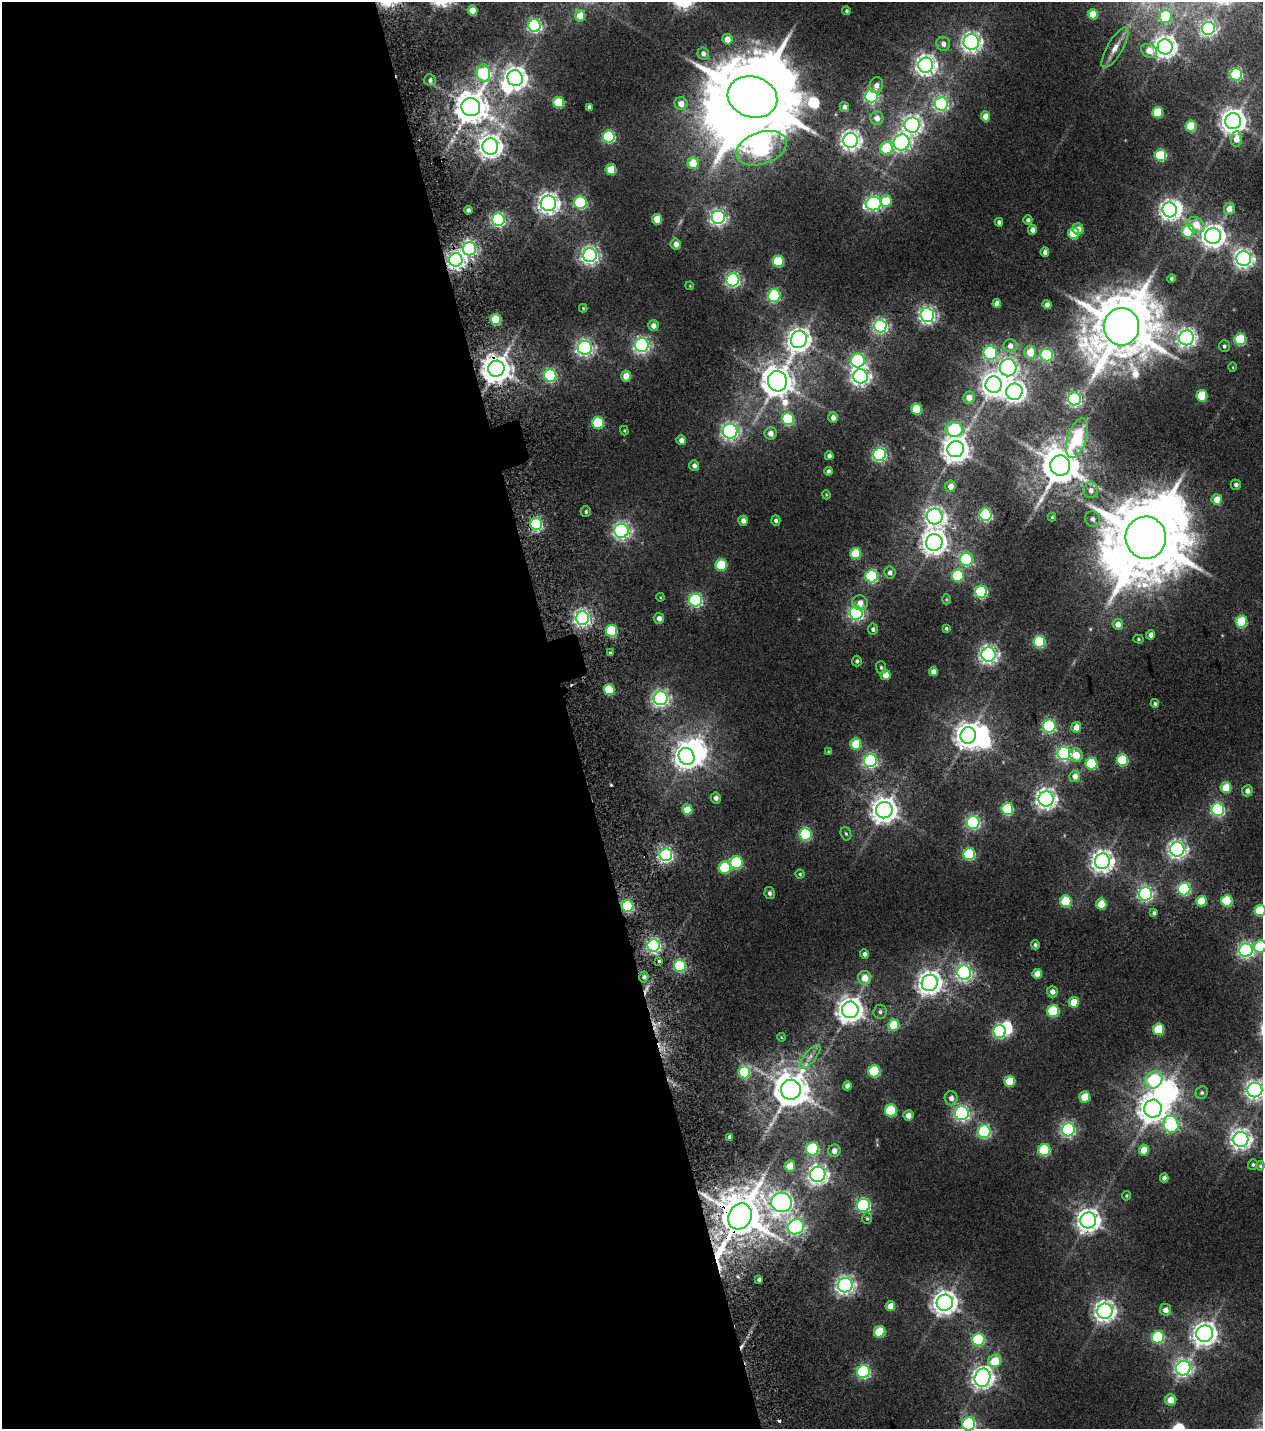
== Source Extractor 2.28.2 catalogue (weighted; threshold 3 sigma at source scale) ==
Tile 9 of 4 x 4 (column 1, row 3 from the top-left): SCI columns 304-1564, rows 1663-3089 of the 5576 x 6577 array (HDU 1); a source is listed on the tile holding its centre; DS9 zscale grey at full resolution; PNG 1265 x 1431 px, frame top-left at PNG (2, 2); each listed source drawn as its Kron ellipse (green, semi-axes under 4 px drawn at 4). Shown black and unused: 45% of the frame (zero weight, under 2 of 5 exposures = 17% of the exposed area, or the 3 px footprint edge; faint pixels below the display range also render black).
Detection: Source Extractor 2.28.2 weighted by HDU 2 'WHT'; one run over the whole footprint, this tile lists its part. Background 0.0109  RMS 0.0057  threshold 0.0257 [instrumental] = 3 sigma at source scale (4.5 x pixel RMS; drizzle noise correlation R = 1.50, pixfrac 1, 0.0396/0.0396 arcsec/px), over >= 5 px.
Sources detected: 296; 3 too faint to see at this stretch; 10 inside a brighter object's white glare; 3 cosmic-ray / hot-pixel residue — neither listed nor drawn; the other 280 listed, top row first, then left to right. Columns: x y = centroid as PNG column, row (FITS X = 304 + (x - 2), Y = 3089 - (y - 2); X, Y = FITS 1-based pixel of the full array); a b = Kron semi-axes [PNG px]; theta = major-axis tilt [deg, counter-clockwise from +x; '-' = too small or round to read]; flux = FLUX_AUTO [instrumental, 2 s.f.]
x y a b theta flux
472 10 5 5 - 6.9
846 11 4 3 - 0.95
1093 14 5 5 - 12
580 16 5 5 - 8.2
1166 16 6 6 - 39
535 26 6 6 - 120
1208 28 6 6 - 140
727 39 5 5 - 5.9
971 42 8 8 - 250
943 44 7 6 - 3
1165 47 7 7 - 380
1115 48 23 7 59 5
1149 51 8 6 -30 6.4
703 53 6 5 - 2.4
926 65 7 7 - 320
483 73 8 7 - 55
1236 74 6 6 - 71
515 78 8 7 - 410
430 80 6 5 - 1.7
876 85 8 6 70 3
871 96 6 6 - 97
752 97 25 20 -17 9200
559 102 6 5 - 22
681 104 7 6 - 4.7
941 104 6 6 - 130
471 107 9 9 - 1000
589 107 4 4 - 1.5
844 107 5 5 - 2
1158 112 5 5 - 23
985 116 5 4 - 6.5
877 118 7 6 - 4
1233 121 8 8 - 540
912 125 7 7 - 230
1191 126 5 5 - 22
609 137 6 6 - 63
1236 139 8 5 86 5.3
851 140 7 7 - 280
902 142 8 8 - 170
490 147 8 8 - 430
761 148 26 16 19 140
886 148 6 6 - 25
1161 155 6 5 - 42
693 163 6 5 - 12
611 170 5 5 - 15
886 201 6 5 - 18
548 203 8 7 - 330
580 203 6 6 - 60
874 203 8 7 - 140
1229 209 6 5 - 5.5
468 210 4 4 - 1.6
1170 210 7 7 - 280
718 217 7 7 - 160
657 219 5 5 - 11
498 220 6 6 - 96
1028 220 4 4 - 1.5
999 222 4 4 - 1.6
1196 225 9 7 -37 8.5
1078 229 6 5 - 4
1032 230 5 4 - 2.9
1188 231 6 6 - 31
1073 233 5 5 - 25
1213 236 8 8 - 440
676 244 5 5 - 3.7
469 249 6 6 - 130
1045 252 4 4 - 3.1
590 255 7 7 - 220
1244 259 7 7 - 250
456 260 6 6 - 250
778 261 5 5 - 27
1171 278 4 4 - 1.1
733 280 6 6 - 120
690 286 4 3 - 0.38
774 296 6 6 - 66
997 303 4 4 - 3.3
1047 305 4 4 - 3.4
583 308 4 4 - 0.59
927 315 7 7 - 170
496 319 5 5 - 23
653 326 5 5 - 3.2
880 326 6 6 - 130
1121 327 19 17 -85 3900
1186 338 7 7 - 230
799 339 9 8 - 380
1240 339 6 5 - 44
642 345 7 7 - 160
1010 346 6 6 - 3.8
1224 346 6 5 - 1.1
585 348 7 7 - 190
1030 352 6 6 - 11
990 353 7 6 - 70
1047 355 6 6 - 75
858 360 7 7 - 88
1233 367 5 3 - 0.44
1008 368 8 8 - 180
496 369 8 8 - 800
550 375 6 6 - 78
626 376 5 5 - 7
860 376 7 7 - 250
777 381 10 9 - 920
994 385 8 8 - 480
1014 392 8 8 - 310
1202 396 5 5 - 23
969 397 6 6 - 5
1074 399 6 6 - 130
916 409 5 5 - 16
833 418 5 5 - 2.8
788 419 6 6 - 44
598 423 6 6 - 39
954 429 9 7 4 48
624 431 5 3 - 0.47
730 431 7 7 - 190
770 433 6 6 - 3.5
1077 438 21 9 72 41
681 440 5 4 - 3
956 449 8 8 - 640
880 455 6 6 - 100
829 456 4 4 - 1.8
1060 465 10 10 - 1600
694 466 5 5 - 2.3
828 471 4 4 - 1.6
1236 485 5 5 - 1.5
950 486 6 5 - 4.2
1091 490 8 7 - 3
826 495 4 3 - 0.46
1217 499 5 5 - 8.1
586 512 5 5 - 1
986 515 6 6 - 80
935 517 8 8 - 260
1052 517 4 4 - 0.6
1093 519 8 7 - 2.2
776 520 5 4 - 1.5
743 521 5 5 - 3
536 524 6 6 - 82
621 531 7 7 - 180
1146 538 21 20 - 7000
934 542 8 8 - 490
856 554 5 5 - 23
966 559 6 6 - 62
721 565 6 5 - 25
890 572 6 5 - 2.3
958 575 6 6 - 36
872 576 6 6 - 65
981 592 6 6 - 60
660 597 4 3 - 0.37
947 599 5 3 - 0.47
696 600 6 6 - 89
860 603 8 7 - 3.7
856 613 6 6 - 130
582 618 6 6 - 190
659 618 5 5 - 2.7
1241 622 6 5 - 28
1118 624 5 5 - 4.1
946 628 4 3 - 0.76
873 629 5 5 - 1.5
611 631 6 6 - 37
1151 635 4 4 - 2.8
1138 639 5 4 - 0.65
1039 642 6 6 - 44
610 653 4 3 - 0.95
989 655 7 7 - 240
857 661 5 5 - 1.2
881 667 6 5 - 1
933 672 4 4 - 4.2
885 675 5 5 - 6.2
609 690 5 5 - 24
661 698 7 7 - 190
1155 704 4 4 - 0.87
1049 726 6 6 - 88
1076 727 5 5 - 5.9
968 735 8 7 - 580
856 744 5 5 - 18
828 752 4 3 - 0.46
1064 753 6 6 - 110
1076 755 7 6 - 8.1
687 756 8 7 - 430
1122 760 6 5 - 41
870 761 6 6 - 120
1091 764 6 6 - 35
1075 776 6 5 - 3.8
1226 788 5 5 - 14
1247 791 5 5 - 2.9
716 798 5 5 - 2.3
1046 799 7 7 - 310
1007 809 6 6 - 41
1218 809 6 6 - 93
687 810 5 5 - 10
884 810 8 8 - 580
973 822 6 6 - 100
805 834 6 6 - 55
846 834 7 5 -72 0.87
1177 849 7 7 - 220
969 854 6 6 - 45
666 855 6 6 - 140
1102 861 7 7 - 380
736 863 6 6 - 48
725 868 6 6 - 32
800 874 4 4 - 0.64
1184 889 6 6 - 67
770 893 6 5 - 1.4
1145 894 6 6 - 120
1066 901 6 6 - 24
1201 901 5 5 - 16
1227 901 6 5 - 36
1101 904 5 5 - 10
627 906 6 6 - 62
1260 911 5 5 - 26
1154 913 4 4 - 1.1
654 945 6 6 - 130
1035 945 4 4 - 1.1
1260 947 6 6 - 29
1246 950 7 6 - 140
864 954 5 4 - 1.6
659 961 3 3 - 3.7
680 966 6 6 - 60
964 972 7 7 - 170
1037 974 5 4 - 6.4
644 977 5 4 - 1.7
865 978 7 6 - 6.9
930 983 8 8 - 440
1052 992 6 5 - 2.8
1074 1002 5 5 - 11
850 1010 8 8 - 560
1053 1011 6 6 - 39
880 1012 7 7 - 1.4
894 1025 6 5 - 19
1159 1029 5 5 - 25
999 1031 6 6 - 84
781 1037 4 3 - 0.43
810 1057 14 5 50 3.1
874 1071 6 6 - 38
744 1072 6 6 - 40
1154 1080 9 8 - 39
1010 1081 5 5 - 21
847 1086 4 4 - 2.7
791 1090 10 10 - 1300
1255 1090 7 7 - 270
1202 1093 6 6 - 1.2
1085 1097 5 5 - 13
951 1098 7 6 - 2.8
1153 1109 9 8 - 640
891 1111 6 6 - 37
962 1113 7 7 - 150
908 1115 5 5 - 3.8
1171 1124 8 7 - 70
1068 1130 6 6 - 130
984 1132 6 6 - 77
730 1137 4 3 - 1.7
1241 1139 7 7 - 310
813 1149 6 6 - 57
1044 1150 6 6 - 37
1144 1150 5 5 - 8.3
834 1151 6 6 - 3.2
1253 1164 5 5 - 0.81
790 1166 5 5 - 9.2
1260 1166 5 3 - 0.7
818 1174 8 7 - 280
1164 1178 4 4 - 2
1126 1196 5 4 - 0.6
782 1202 10 9 - 260
864 1205 6 6 - 95
740 1216 14 11 62 2300
867 1218 6 5 - 0.83
1088 1220 8 7 - 430
796 1227 8 7 - 160
759 1279 4 3 - 1.3
845 1285 7 7 - 240
945 1303 8 8 - 460
890 1306 5 5 - 6.1
1166 1310 6 5 - 3.5
1105 1311 8 7 - 340
880 1332 6 5 - 24
1205 1334 8 8 - 430
1158 1337 6 6 - 49
978 1340 6 6 - 52
995 1361 7 6 - 12
1183 1368 7 7 - 190
864 1372 6 6 - 86
982 1378 9 7 70 350
1171 1400 5 5 - 7.2
969 1424 6 6 - 100
Overlapping masked pixels (flux is a lower limit): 5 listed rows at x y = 456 260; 496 369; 536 524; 627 906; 740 1216
Isophote crosses this tile's border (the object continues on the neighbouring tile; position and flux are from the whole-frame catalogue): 6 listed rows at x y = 1166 16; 1233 121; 1260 911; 1260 947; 1255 1090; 969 1424